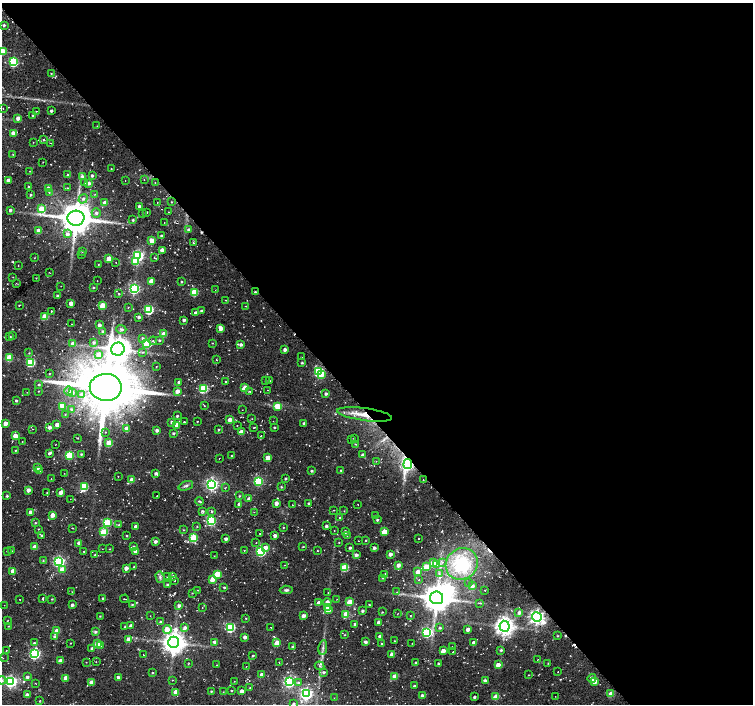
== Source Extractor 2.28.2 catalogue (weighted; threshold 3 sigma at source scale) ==
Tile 8 of 4 x 4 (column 4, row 2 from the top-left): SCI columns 4533-6034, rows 3031-4434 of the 6035 x 5996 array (HDU 1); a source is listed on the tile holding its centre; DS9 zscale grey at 2 x 2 block average (1 PNG px = mean of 2 x 2 image px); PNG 755 x 706 px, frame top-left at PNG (2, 3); each listed source drawn as its Kron ellipse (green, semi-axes under 4 px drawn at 4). Shown black and unused: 59% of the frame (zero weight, under 2 of 3 exposures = <1% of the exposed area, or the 3 px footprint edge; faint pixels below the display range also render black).
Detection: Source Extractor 2.28.2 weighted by HDU 2 'WHT'; one run over the whole footprint, this tile lists its part. Background 0.055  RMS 0.0084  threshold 0.0377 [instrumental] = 3 sigma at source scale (4.5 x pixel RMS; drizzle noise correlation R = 1.50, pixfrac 1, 0.0396/0.0396 arcsec/px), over >= 5 px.
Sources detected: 458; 1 inside a brighter object's white glare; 12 cosmic-ray / hot-pixel residue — neither listed nor drawn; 1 coinciding with a brighter row at this scale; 3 inside a brighter listed object's ellipse — not listed separately; the other 441 listed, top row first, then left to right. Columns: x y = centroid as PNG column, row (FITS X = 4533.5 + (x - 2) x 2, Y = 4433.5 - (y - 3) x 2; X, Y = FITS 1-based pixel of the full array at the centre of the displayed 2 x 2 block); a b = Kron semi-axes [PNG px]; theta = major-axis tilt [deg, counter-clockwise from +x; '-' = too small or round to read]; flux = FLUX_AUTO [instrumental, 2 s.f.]
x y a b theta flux
4 25 2 2 - 3.6
2 51 3 3 - 45
13 62 4 3 - 160
51 73 2 2 - 1.4
3 108 2 2 - 0.66
37 111 2 2 - 0.9
51 111 2 2 - 4
33 115 2 2 - 1.9
18 118 3 3 - 8.2
97 126 2 2 - 0.8
13 133 4 3 - 11
44 140 2 2 - 1.2
33 142 2 2 - 0.74
50 143 3 2 - 0.74
13 154 2 2 - 1.3
43 162 2 2 - 0.87
111 169 2 2 - 0.92
30 171 2 2 - 0.58
68 175 2 2 - 2.6
92 175 3 2 - 3.3
82 177 4 4 - 6.5
8 180 3 3 - 5.9
144 180 2 2 - 0.78
125 181 2 2 - 0.59
85 182 4 2 - 1.7
89 183 3 3 - 6.6
155 183 2 2 - 0.62
28 187 2 2 - 1.3
48 188 3 3 - 8.6
67 188 3 2 - 1.1
49 192 3 2 - 1.5
95 194 2 2 - 1.1
31 195 3 2 - 2.7
83 199 5 4 - 4.9
157 202 2 2 - 0.67
171 202 3 2 - 1.1
105 203 3 3 - 14
139 206 2 2 - 4.6
41 209 3 3 - 34
10 210 2 2 - 4.2
147 212 2 2 - 1.1
169 212 2 2 - 0.67
96 213 5 4 - 4.9
143 213 2 2 - 0.97
76 218 8 7 - 4200
133 220 2 2 - 2.2
164 222 2 2 - 0.58
189 230 3 3 - 5.3
38 231 3 3 - 13
67 234 4 3 - 7.6
161 236 3 2 - 3.9
152 241 3 3 - 27
193 242 3 2 - 1.6
162 250 3 3 - 17
82 251 3 3 - 1.9
81 255 2 2 - 1.3
138 256 4 4 - 310
154 257 2 2 - 0.96
34 258 2 2 - 0.74
109 258 3 3 - 32
135 261 4 4 - 31
116 263 2 2 - 0.65
98 264 2 2 - 0.77
18 265 2 2 - 0.67
49 272 2 2 - 1.1
13 277 2 2 - 0.64
36 278 2 2 - 0.78
97 281 2 2 - 0.46
151 281 3 3 - 21
181 282 2 2 - 1.9
16 283 2 2 - 0.76
61 286 2 2 - 0.55
93 287 2 2 - 1.7
134 289 4 4 - 270
215 290 2 2 - 0.51
194 292 3 3 - 71
255 292 3 3 - 3.5
119 294 2 2 - 1.4
57 296 2 2 - 3.1
225 300 2 2 - 0.79
71 303 3 3 - 15
19 305 3 2 - 1.3
102 305 3 3 - 42
245 306 2 2 - 0.9
128 307 2 2 - 0.9
149 310 4 3 - 150
51 311 2 2 - 2.4
201 311 3 2 - 3.1
196 312 4 3 - 3.5
45 316 3 3 - 41
139 317 2 2 - 5
184 320 2 2 - 6.1
72 324 2 2 - 0.77
99 325 3 2 - 6.2
221 328 4 3 - 15
121 329 5 3 - 3.9
103 331 3 2 - 2.4
164 334 3 3 - 34
13 336 3 2 - 1
10 337 2 2 - 2.5
142 338 3 3 - 2.9
159 340 3 3 - 2.4
153 341 4 2 - 1.9
93 342 3 3 - 3.6
147 343 4 3 - 74
212 343 2 2 - 0.87
73 344 4 4 - 8.7
241 344 3 3 - 5.2
118 349 7 6 - 2200
285 349 3 2 - 7
142 352 3 3 - 1.9
29 353 2 2 - 1.2
99 354 4 3 - 17
301 357 2 2 - 0.93
9 358 3 3 - 53
216 360 2 2 - 0.77
30 362 3 3 - 120
302 363 2 2 - 2.4
156 366 2 2 - 0.82
319 372 4 3 - 170
49 373 2 2 - 1.1
321 374 3 3 - 38
266 381 2 2 - 1.5
270 381 2 2 - 0.61
179 382 2 2 - 5.1
225 382 2 2 - 1.6
39 385 3 2 - 2.2
106 387 16 13 -1 12000
245 388 3 3 - 47
203 389 4 3 - 120
268 390 2 2 - 0.74
39 391 2 2 - 1.1
69 391 4 4 - 5.4
177 391 3 3 - 14
249 391 4 2 - 1.8
27 392 2 2 - 0.78
73 393 4 3 - 3.9
326 394 2 2 - 4.4
81 395 4 4 - 4.7
16 401 2 2 - 2.8
204 405 3 2 - 1.3
278 406 3 3 - 45
62 407 3 3 - 18
71 409 4 3 - 3
242 410 2 2 - 0.59
65 414 2 2 - 1
364 414 28 6 -8 33
177 416 2 2 - 2.6
230 419 3 3 - 13
252 419 2 2 - 0.67
197 421 2 2 - 1.1
273 421 2 2 - 0.74
172 422 3 3 - 5.7
184 422 3 2 - 1.2
5 423 3 3 - 14
304 423 3 3 - 3.8
57 425 3 2 - 14
177 425 3 3 - 13
237 425 2 2 - 0.74
49 427 3 3 - 7.5
254 427 3 2 - 1.1
274 427 2 2 - 2.1
126 428 3 3 - 12
33 429 2 2 - 0.81
157 430 2 2 - 6.5
219 430 2 2 - 1.8
106 432 2 2 - 1
241 432 3 3 - 18
173 433 3 2 - 2.5
15 436 3 3 - 29
261 436 2 2 - 1.2
78 438 2 2 - 0.91
354 438 2 2 - 1.5
351 440 3 2 - 0.99
22 441 2 2 - 0.98
109 443 3 3 - 46
355 444 3 2 - 1.4
55 445 2 2 - 0.73
15 451 3 2 - 1.3
49 453 4 3 - 4.4
81 454 3 3 - 2.4
69 455 3 3 - 110
362 455 3 3 - 4.1
231 456 2 2 - 1.1
219 458 2 2 - 0.68
268 458 3 3 - 36
376 461 2 2 - 0.64
408 464 5 4 - 390
37 468 3 3 - 17
341 470 3 2 - 2.1
40 471 3 2 - 3
312 471 2 2 - 2.8
64 473 2 2 - 0.68
156 474 3 2 - 6.5
118 476 2 2 - 0.66
286 478 2 2 - 2.6
51 479 2 2 - 0.6
132 480 3 3 - 22
423 480 2 2 - 0.66
258 481 4 3 - 150
212 484 4 4 - 390
186 486 7 3 20 4.4
84 487 4 3 - 92
281 487 3 2 - 1.7
225 488 4 2 - 0.9
28 490 3 3 - 8.7
61 492 4 3 - 13
47 493 2 2 - 0.8
7 496 3 2 - 2.8
157 496 2 2 - 0.84
239 496 3 2 - 1.6
70 499 2 2 - 0.62
249 499 3 3 - 8.3
199 501 4 3 - 2.2
276 503 3 3 - 8.6
309 503 3 2 - 2.1
239 504 3 2 - 6.2
292 505 2 2 - 0.58
358 505 2 2 - 0.64
334 510 3 2 - 1.1
203 511 4 4 - 3.3
212 511 3 3 - 2.3
344 511 2 2 - 0.69
30 512 3 2 - 7.3
254 512 2 2 - 0.99
52 515 3 3 - 19
375 516 3 2 - 4
340 517 2 2 - 2.8
377 520 3 3 - 2.7
211 521 4 3 - 170
35 523 3 2 - 1.6
107 523 3 3 - 88
119 525 3 2 - 1.4
136 526 2 2 - 7.4
326 526 2 2 - 4.7
197 527 3 2 - 1.2
283 527 3 2 - 1.3
73 528 2 2 - 1
38 529 2 2 - 0.91
183 530 2 2 - 1.1
334 531 2 2 - 0.95
104 532 3 3 - 69
345 532 3 2 - 6.5
384 532 3 3 - 36
260 534 2 2 - 0.86
42 535 3 3 - 2.1
127 536 2 2 - 1.6
275 536 3 2 - 8.4
347 536 2 2 - 0.76
193 538 3 3 - 98
418 538 2 2 - 2.9
226 539 2 2 - 6.2
366 540 2 2 - 1.3
358 541 2 2 - 0.58
155 542 3 3 - 6.2
256 542 2 2 - 1.2
339 542 2 2 - 1.1
79 543 3 3 - 7.3
35 547 3 3 - 24
133 547 3 3 - 2.5
303 547 3 2 - 0.98
265 548 4 3 - 12
350 548 2 2 - 3.9
374 548 3 2 - 4.6
102 549 2 2 - 0.63
110 549 2 2 - 0.97
244 550 2 2 - 0.99
7 551 3 2 - 0.61
11 551 2 2 - 1
84 551 2 2 - 1
261 551 4 3 - 160
317 551 2 2 - 0.95
136 552 3 3 - 15
390 554 3 2 - 10
95 555 3 2 - 2
356 555 3 3 - 5.4
214 556 2 2 - 0.83
43 560 3 3 - 1.8
59 562 4 4 - 290
442 562 3 3 - 3.4
433 563 3 3 - 26
462 564 16 15 - 110
284 565 2 2 - 0.79
398 565 3 3 - 9.9
436 565 4 4 - 5.1
134 567 3 2 - 1.4
344 567 3 3 - 76
426 567 3 3 - 53
126 568 3 3 - 12
62 569 3 3 - 23
13 571 3 3 - 21
418 572 3 3 - 19
439 573 4 3 - 3.5
217 574 3 3 - 60
385 574 2 2 - 0.91
160 577 6 3 -72 4.1
168 577 3 2 - 1.2
172 577 3 3 - 2.6
382 578 3 2 - 0.86
213 579 3 3 - 25
419 580 2 2 - 0.76
175 581 3 2 - 1.2
468 583 3 2 - 0.89
167 584 3 2 - 2.4
472 586 4 3 - 8.6
224 587 3 2 - 2.6
197 590 2 2 - 0.68
286 590 6 3 5 3.6
485 590 2 2 - 0.98
72 592 2 2 - 0.51
328 592 2 2 - 1.3
397 592 2 2 - 1.1
192 593 2 2 - 1.2
103 598 2 2 - 2.4
436 598 6 6 - 3100
20 599 2 2 - 1.2
43 599 3 2 - 2.2
52 599 3 2 - 1.5
124 599 4 2 - 1.4
337 599 2 2 - 0.67
327 602 4 3 - 11
349 602 3 3 - 46
319 603 3 3 - 16
480 603 3 2 - 1.7
132 604 3 2 - 1.6
4 605 2 2 - 0.56
72 605 3 2 - 4.9
370 605 3 2 - 1.4
179 606 4 3 - 5.2
327 607 3 3 - 6.7
202 608 2 2 - 0.78
328 610 3 3 - 18
362 611 2 2 - 3.7
382 612 2 2 - 1.3
519 612 3 3 - 5.9
346 614 3 3 - 45
397 614 2 2 - 0.77
410 615 2 2 - 0.99
100 616 2 2 - 1.3
150 616 2 2 - 0.54
303 616 3 3 - 6.8
537 617 5 4 - 610
246 618 2 2 - 1.2
7 621 2 2 - 0.75
160 622 3 2 - 2.3
379 622 2 2 - 9
355 624 2 2 - 4
8 626 2 2 - 0.94
131 626 2 2 - 9.1
504 626 5 5 - 1300
125 627 2 2 - 2.2
270 627 2 2 - 0.7
185 628 4 3 - 6.4
231 628 4 3 - 110
440 628 3 3 - 2.9
468 629 3 2 - 11
167 630 4 4 - 28
57 631 3 3 - 28
95 632 3 3 - 3.5
427 632 4 3 - 210
345 635 3 2 - 1.2
54 636 4 3 - 3.1
380 636 2 2 - 7.4
557 636 3 2 - 1.3
245 637 2 2 - 7.7
128 639 3 3 - 11
394 641 2 2 - 1.5
174 642 6 5 - 1900
215 642 3 3 - 8.2
366 642 3 3 - 4.6
34 643 3 3 - 2.1
71 643 2 2 - 0.89
277 643 3 3 - 42
412 643 2 2 - 0.79
474 643 3 2 - 11
98 644 3 3 - 46
381 644 2 2 - 1.7
101 646 3 3 - 2.6
293 647 2 2 - 6.3
323 647 7 3 80 4.8
452 647 2 2 - 0.74
92 649 3 3 - 3.8
501 650 3 3 - 2.7
6 651 2 2 - 1
443 651 3 3 - 18
453 652 3 2 - 0.95
34 654 4 4 - 250
392 654 3 3 - 7.2
143 655 2 2 - 0.63
253 656 3 2 - 2.2
3 658 2 2 - 0.75
537 660 2 2 - 0.74
60 661 3 3 - 13
86 662 2 2 - 0.67
96 662 2 2 - 0.96
279 662 2 2 - 1.2
416 662 2 2 - 3.1
189 663 4 2 - 1.1
438 663 2 2 - 2.9
548 663 3 2 - 0.84
217 665 2 2 - 0.74
498 665 3 3 - 15
246 666 2 2 - 0.79
319 666 5 2 - 2.3
324 672 3 3 - 3.7
558 672 2 2 - 0.52
152 673 2 2 - 1.6
261 674 3 2 - 6.2
528 675 2 2 - 0.85
395 676 3 3 - 26
27 677 3 2 - 4.7
118 677 3 3 - 5.8
66 678 3 3 - 18
592 678 4 3 - 16
2 680 4 3 - 3.2
172 680 2 2 - 0.76
11 681 4 4 - 370
234 681 2 2 - 0.7
485 681 3 3 - 5.5
594 681 3 3 - 24
92 682 3 3 - 19
289 682 4 4 - 290
298 683 4 3 - 3.4
36 684 2 2 - 0.83
414 686 2 2 - 3.2
250 688 2 2 - 1
211 691 3 2 - 1.7
231 691 2 2 - 1.9
242 691 3 2 - 9
176 692 3 3 - 35
223 692 2 2 - 0.86
306 694 4 4 - 400
611 694 3 3 - 31
27 695 3 3 - 8.6
422 696 3 3 - 5.9
555 696 2 2 - 0.49
474 697 2 2 - 4.2
496 697 3 3 - 34
334 698 2 2 - 0.58
40 701 3 2 - 0.91
293 704 2 2 - 2.5
Overlapping masked pixels (flux is a lower limit): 4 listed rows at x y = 255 292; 364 414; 408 464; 537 617
Isophote crosses this tile's border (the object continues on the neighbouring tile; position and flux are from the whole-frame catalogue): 3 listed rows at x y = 2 51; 2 680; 293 704
Diffuse or blended objects may show on this block-average render without a row.